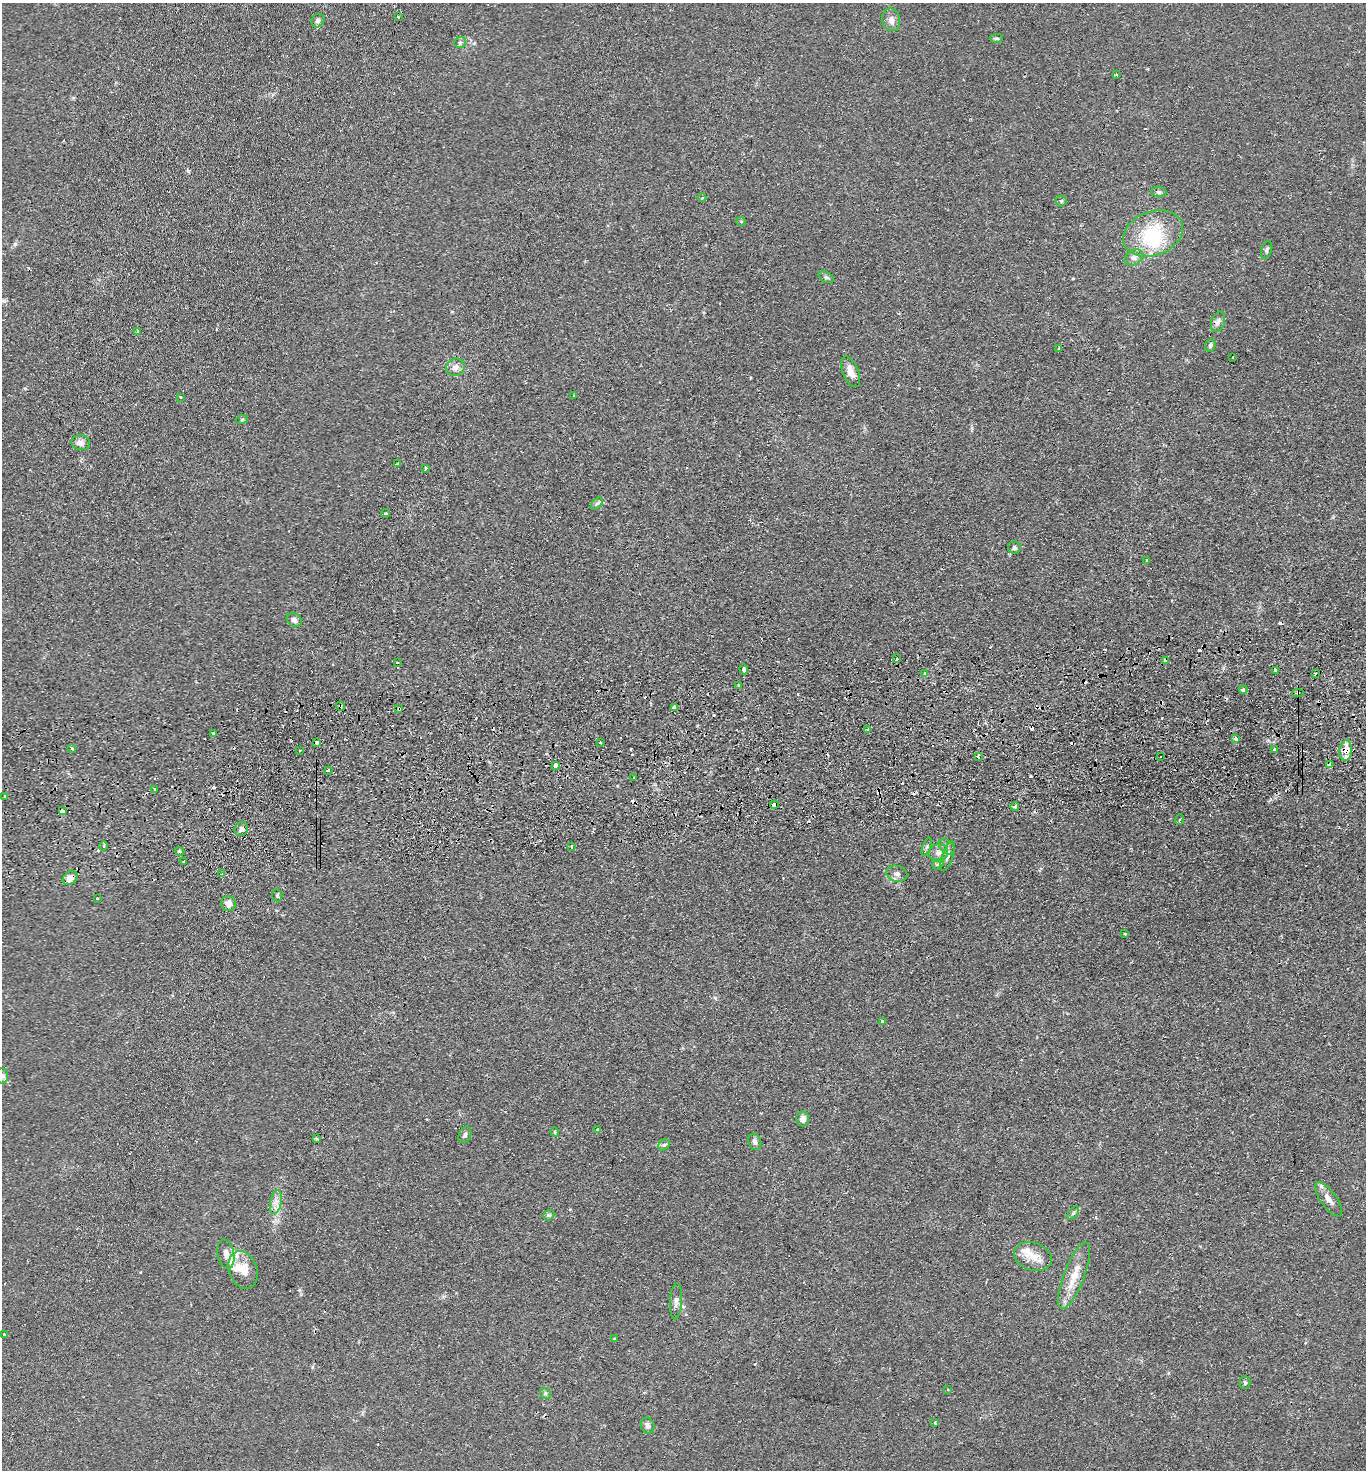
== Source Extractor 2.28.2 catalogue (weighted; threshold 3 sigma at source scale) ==
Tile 5 of 3 x 3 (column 2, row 2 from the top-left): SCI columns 1490-2853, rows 1524-2991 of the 4380 x 4515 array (HDU 1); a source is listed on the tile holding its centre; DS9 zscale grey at full resolution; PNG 1368 x 1472 px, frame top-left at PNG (2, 3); each listed source drawn as its Kron ellipse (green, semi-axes under 4 px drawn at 4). Shown black and unused: <1% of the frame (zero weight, under 2 of 3 exposures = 3% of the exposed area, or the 3 px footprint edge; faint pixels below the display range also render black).
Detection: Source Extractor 2.28.2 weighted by HDU 2 'WHT'; one run over the whole footprint, this tile lists its part. Background 0.0312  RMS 0.0056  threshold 0.0254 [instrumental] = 3 sigma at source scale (4.5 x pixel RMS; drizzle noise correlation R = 1.50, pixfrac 1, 0.05/0.05 arcsec/px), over >= 5 px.
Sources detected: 133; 1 inside a brighter object's white glare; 20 cosmic-ray / hot-pixel residue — neither listed nor drawn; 4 inside a brighter listed object's ellipse — not listed separately; the other 108 listed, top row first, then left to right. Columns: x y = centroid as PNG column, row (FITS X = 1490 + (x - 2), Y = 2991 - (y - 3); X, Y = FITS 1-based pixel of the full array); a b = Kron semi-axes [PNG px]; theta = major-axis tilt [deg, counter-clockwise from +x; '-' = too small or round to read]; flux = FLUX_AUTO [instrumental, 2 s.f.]
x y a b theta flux
398 17 3 3 - 1.3
891 20 11 9 -77 3.2
318 21 7 6 - 1.6
997 38 6 4 -2 0.86
460 42 6 5 - 1.2
1116 74 3 3 - 1.6
1159 192 7 5 -3 1.4
702 198 4 3 - 0.44
1061 201 5 5 - 0.87
741 221 5 3 - 0.42
1153 233 31 22 20 31
1267 250 9 5 72 1.3
1134 257 10 7 31 2.5
826 277 8 5 -29 1.1
1218 322 10 6 71 2.3
138 331 4 3 - 1.1
1210 345 6 5 - 1.3
1058 348 3 2 - 0.91
1233 357 2 2 - 0.44
455 367 10 8 27 3.2
851 372 16 7 -68 5.3
574 396 3 3 - 1
181 397 3 3 - 0.89
242 419 6 3 19 0.71
81 443 9 7 -8 3.2
397 464 3 3 - 5.3
426 468 3 3 - 0.6
597 504 7 4 45 1.1
386 513 4 3 - 0.48
1014 547 6 6 - 1.6
1147 560 3 2 - 0.67
294 620 8 6 -32 2.1
896 659 3 3 - 1.1
1165 660 4 4 - 2.8
397 663 3 2 - 0.56
744 669 5 3 - 4.8
1275 670 4 4 - 3.1
925 674 4 3 - 2.8
1315 674 3 3 - 0.97
738 685 3 3 - 1.1
1243 690 4 3 - 1.6
1298 693 5 4 - 1.3
340 706 4 4 - 0.84
674 707 4 3 - 4
399 709 3 3 - 1.1
868 730 3 3 - 0.83
213 733 3 3 - 3.1
1235 738 3 3 - 2.4
317 742 3 3 - 4.4
600 742 3 2 - 0.48
72 748 3 3 - 1.5
300 750 3 2 - 0.63
1274 750 3 3 - 2.2
1346 750 10 6 87 8.5
978 757 3 3 - 1.8
1161 757 3 2 - 0.48
1329 765 4 3 - 7
555 766 4 3 - 4
329 770 3 3 - 4.3
633 777 3 3 - 1.4
154 790 3 3 - 1.1
5 796 3 3 - 2.2
774 805 4 3 - 6.3
1015 806 4 3 - 1.2
63 811 4 3 - 5.7
1180 819 5 2 - 0.53
241 829 7 6 - 2.1
103 846 4 4 - 0.92
571 846 3 2 - 0.51
927 847 9 3 69 0.91
947 847 9 6 -46 1.7
180 851 4 4 - 1
938 853 10 8 17 3.1
948 856 15 5 70 2.4
184 861 3 3 - 2.3
938 864 6 4 41 1.1
222 874 4 2 - 1.4
897 874 10 8 -15 2.7
70 878 8 6 40 3.7
277 895 6 5 - 0.89
97 898 3 3 - 0.97
229 904 8 7 - 3.6
1125 934 3 3 - 1.2
882 1022 4 4 - 1.5
2 1076 7 6 - 1.4
803 1119 7 6 - 3.2
598 1130 3 3 - 1.5
555 1132 4 4 - 0.65
465 1135 8 6 68 1.4
316 1139 3 3 - 1.7
755 1142 8 6 -70 1.9
664 1145 6 5 - 1
1329 1199 20 8 -54 4.7
276 1202 12 5 78 3.1
1073 1213 8 4 53 1.1
549 1215 6 4 41 0.94
226 1254 15 8 -78 4.3
1033 1257 19 13 -19 8.2
243 1270 19 14 -70 8.6
1074 1276 35 10 69 11
676 1301 18 6 87 2.7
4 1335 3 3 - 1.2
614 1339 4 3 - 0.5
1245 1383 6 5 - 0.98
948 1390 3 2 - 0.42
545 1393 6 4 -47 0.97
935 1423 3 3 - 1.1
648 1426 8 6 -72 1.9
Overlapping masked pixels (flux is a lower limit): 10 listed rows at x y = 1165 660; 1275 670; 1298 693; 340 706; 399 709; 1346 750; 1329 765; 774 805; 63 811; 70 878
Isophote crosses this tile's border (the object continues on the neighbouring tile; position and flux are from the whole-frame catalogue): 1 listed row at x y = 2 1076